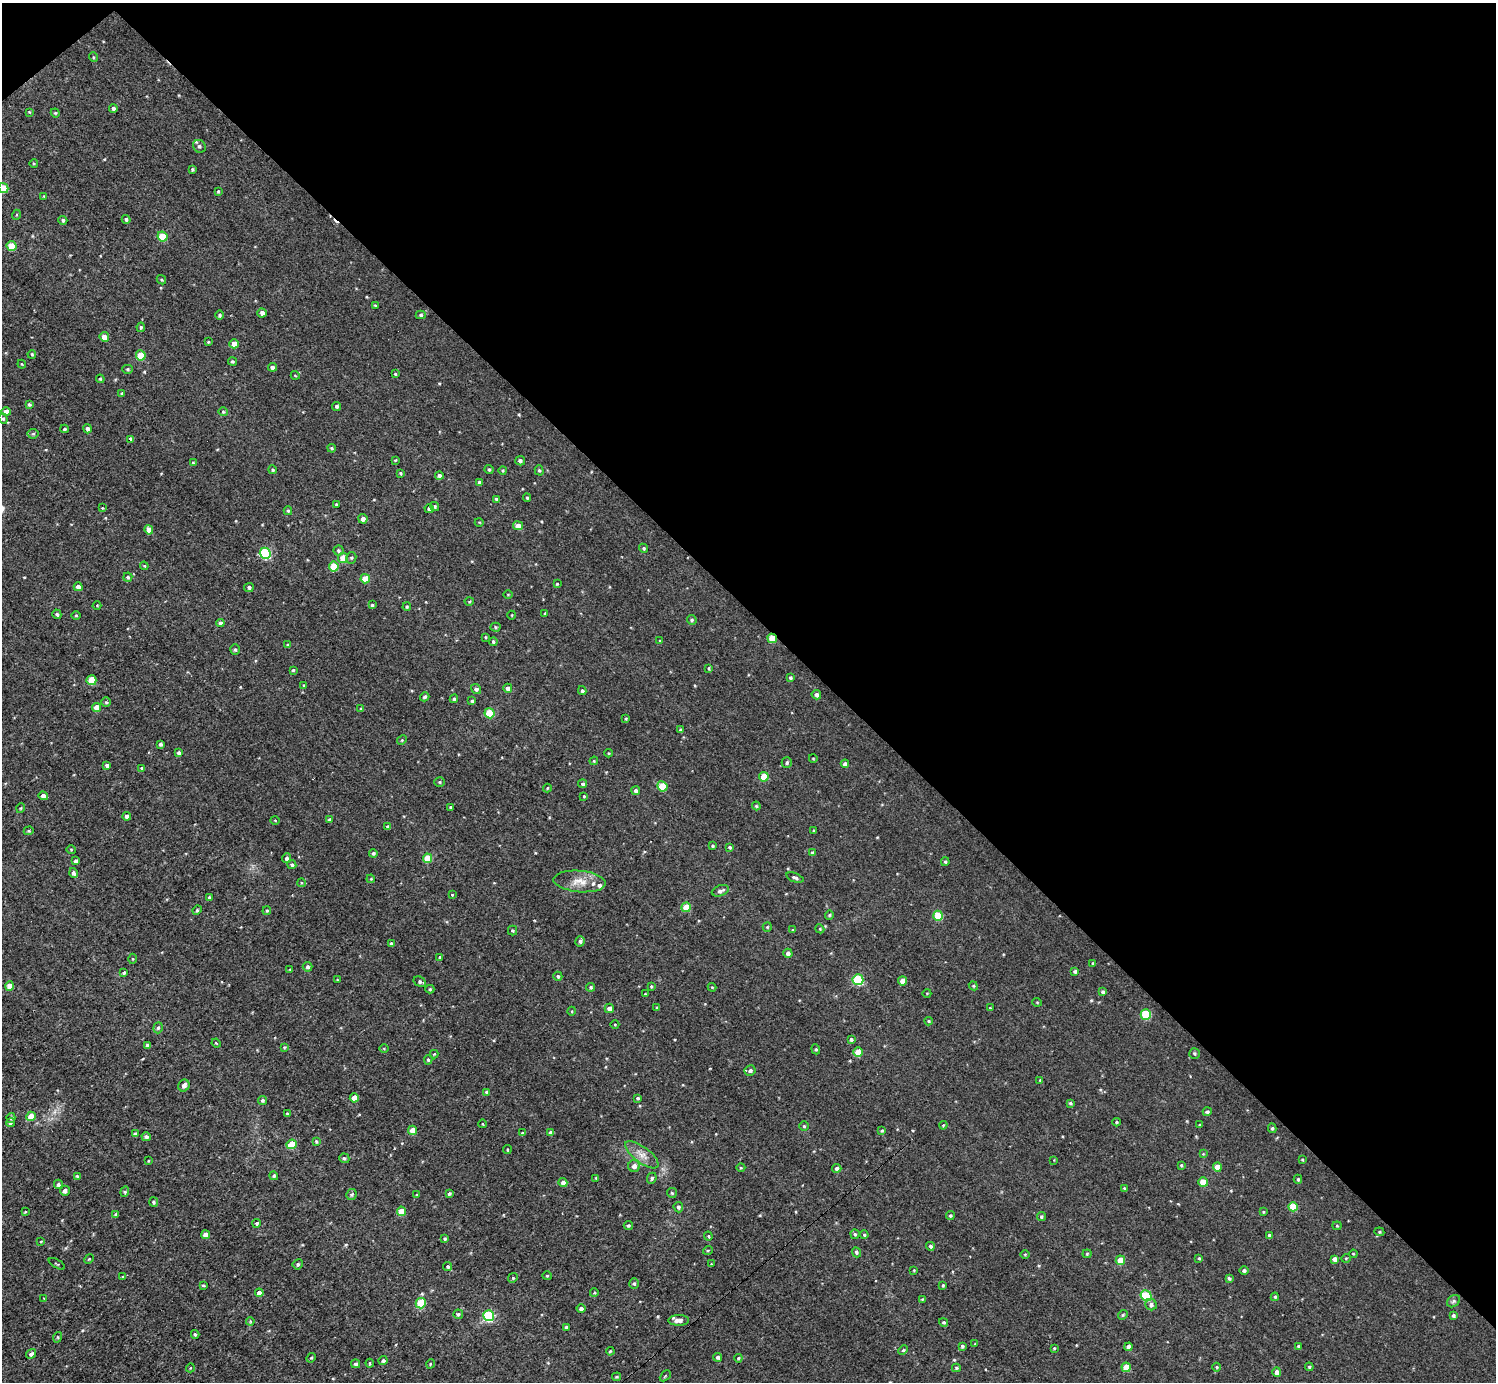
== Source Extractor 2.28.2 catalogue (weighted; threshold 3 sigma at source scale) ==
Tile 3 of 4 x 4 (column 3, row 1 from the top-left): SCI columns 2992-4485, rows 4300-5679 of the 5983 x 5981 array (HDU 1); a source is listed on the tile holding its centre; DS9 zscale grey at full resolution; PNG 1498 x 1384 px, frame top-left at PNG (2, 3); each listed source drawn as its Kron ellipse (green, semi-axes under 4 px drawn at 4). Shown black and unused: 45% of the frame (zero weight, under 3 of 4 exposures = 1% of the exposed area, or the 3 px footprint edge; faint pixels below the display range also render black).
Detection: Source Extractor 2.28.2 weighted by HDU 2 'WHT'; one run over the whole footprint, this tile lists its part. Background 0.0675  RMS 0.062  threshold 0.281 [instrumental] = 3 sigma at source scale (4.5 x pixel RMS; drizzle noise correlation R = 1.50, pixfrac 1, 0.05/0.05 arcsec/px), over >= 5 px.
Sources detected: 353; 2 inside a brighter listed object's ellipse — not listed separately; the other 351 listed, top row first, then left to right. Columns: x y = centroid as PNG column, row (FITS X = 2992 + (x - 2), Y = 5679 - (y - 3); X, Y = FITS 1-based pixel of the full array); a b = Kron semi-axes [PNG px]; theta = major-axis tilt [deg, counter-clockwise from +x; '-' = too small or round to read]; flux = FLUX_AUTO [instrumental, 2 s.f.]
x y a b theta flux
93 57 5 3 - 6.1
113 108 4 4 - 15
29 112 3 2 - 4.4
55 113 4 4 - 6.3
199 146 7 6 - 15
34 164 4 3 - 5
192 169 3 3 - 7.3
3 188 5 5 - 120
218 191 4 3 - 5.8
44 196 4 4 - 5.4
16 215 5 3 - 5.3
126 219 4 4 - 13
63 220 4 4 - 11
162 236 5 5 - 160
11 246 5 5 - 120
161 280 5 3 - 6.4
375 305 4 3 - 6.2
262 313 5 4 - 23
220 315 5 4 - 10
421 315 5 4 - 8.7
141 327 5 4 - 8.4
104 337 5 4 - 42
208 342 3 3 - 6.5
234 344 5 4 - 52
32 354 4 3 - 6.6
141 355 5 5 - 120
232 361 4 4 - 9.1
22 364 4 3 - 5
272 367 4 4 - 19
128 369 5 4 - 8.2
395 374 3 3 - 5.3
295 375 4 3 - 4.2
100 379 4 4 - 6
122 393 4 3 - 6.4
29 404 4 3 - 9
337 406 4 4 - 13
6 412 4 4 - 40
223 412 4 4 - 6.7
3 419 5 4 - 8.8
64 429 4 3 - 8.9
88 429 5 4 - 16
33 434 5 5 - 9.8
131 439 3 3 - 19
332 448 4 3 - 7.5
395 460 4 3 - 4.9
520 461 5 4 - 16
193 463 4 4 - 8.1
273 470 4 4 - 8.9
489 470 5 3 - 7.6
503 470 4 4 - 7.5
539 470 5 4 - 9.1
400 473 4 3 - 6.4
439 476 4 4 - 16
479 482 4 3 - 10
527 498 4 4 - 8.5
496 499 4 3 - 11
336 504 4 3 - 6.3
434 507 4 4 - 9.3
102 508 4 4 - 5.3
429 509 4 4 - 17
288 511 4 3 - 8.4
363 519 5 4 - 26
479 522 4 3 - 4.4
518 526 5 4 - 36
149 530 5 4 - 45
644 548 4 4 - 8.4
338 550 5 5 - 10
265 553 5 5 - 530
343 558 5 5 - 86
351 558 5 5 - 9.5
144 566 4 3 - 5.8
334 566 5 5 - 140
128 577 4 4 - 11
365 579 5 4 - 91
557 584 3 3 - 4.9
78 587 4 4 - 35
249 587 5 4 - 15
508 594 5 3 - 4.5
469 601 4 3 - 5.3
97 605 4 3 - 4.9
372 605 4 4 - 8.7
407 607 4 3 - 7.3
545 613 4 3 - 7.6
57 614 5 4 - 11
76 615 5 3 - 5.7
512 615 4 3 - 4.2
692 620 5 4 - 10
220 623 4 4 - 21
495 627 5 4 - 7.6
485 637 3 3 - 5.4
772 638 5 4 - 130
660 641 4 2 - 4.3
493 642 4 3 - 12
288 645 4 3 - 7.5
235 649 5 4 - 10
709 668 4 3 - 6.4
293 670 3 3 - 7.2
790 678 4 4 - 11
91 680 5 5 - 120
304 685 4 3 - 5.6
508 688 4 4 - 34
476 689 5 4 - 15
582 691 4 4 - 10
816 695 5 4 - 17
425 697 5 4 - 12
454 699 4 3 - 7.9
472 701 3 3 - 9.7
106 702 5 4 - 8.7
96 707 5 4 - 62
361 709 3 3 - 6.6
489 713 5 5 - 230
626 718 4 3 - 7.1
681 730 4 3 - 11
402 740 5 4 - 6.5
160 744 3 3 - 14
179 753 4 4 - 22
608 753 4 3 - 5.4
813 758 4 3 - 4
594 761 4 4 - 6.3
787 762 5 5 - 11
845 764 4 4 - 26
107 765 4 4 - 19
142 768 4 3 - 13
764 777 5 4 - 130
440 782 5 4 - 8
583 784 4 4 - 11
662 786 5 5 - 160
547 788 4 4 - 5.8
636 791 4 4 - 15
43 796 5 4 - 24
584 796 4 3 - 5.8
756 806 4 3 - 6.1
451 807 4 3 - 7.4
21 808 5 3 - 4.8
127 816 4 4 - 21
275 820 4 3 - 4.8
329 820 4 3 - 10
388 827 4 4 - 17
814 830 3 3 - 6.2
29 831 5 4 - 8.3
712 846 4 4 - 8.5
730 847 4 3 - 7.9
71 850 4 4 - 6.8
373 853 4 4 - 11
812 853 4 4 - 11
287 858 5 4 - 17
427 858 5 4 - 110
76 861 4 4 - 18
945 862 4 3 - 8.7
292 865 5 4 - 11
74 873 5 4 - 18
795 878 9 4 -20 14
371 879 4 3 - 5.3
580 881 26 10 -5 80
301 883 4 3 - 5
720 891 9 5 19 20
452 895 4 3 - 5
209 897 3 3 - 8.8
686 907 5 4 - 120
197 910 5 4 - 7.2
267 911 4 3 - 6.9
829 915 4 4 - 6.7
938 916 5 5 - 190
767 927 5 4 - 7.1
820 929 4 3 - 5.5
793 930 3 3 - 7.2
512 931 5 4 - 8.3
580 941 5 5 - 14
391 944 4 3 - 15
788 953 4 4 - 22
440 957 3 2 - 6.6
133 959 5 3 - 5.9
1093 963 3 3 - 7.8
308 967 5 4 - 13
290 970 3 3 - 5.9
1075 971 4 4 - 11
124 973 4 3 - 10
558 976 4 4 - 10
337 980 4 3 - 5
858 980 5 5 - 380
903 981 4 4 - 52
420 982 6 5 - 15
10 986 4 4 - 58
651 986 4 4 - 5.5
973 986 4 4 - 6.9
591 987 4 4 - 12
712 987 4 4 - 5.7
430 989 4 4 - 8.6
1103 992 4 3 - 14
927 993 4 3 - 4.1
645 994 3 2 - 4.6
1037 1002 5 3 - 4.9
609 1008 5 4 - 29
657 1008 4 3 - 10
990 1008 4 3 - 5.1
572 1011 4 3 - 5.1
1146 1015 5 5 - 260
929 1021 4 3 - 6.9
615 1024 4 3 - 4.8
158 1028 6 4 71 12
851 1039 3 3 - 11
216 1043 5 3 - 5.3
148 1045 4 3 - 14
284 1047 4 3 - 6.1
384 1048 5 3 - 5.5
816 1049 5 4 - 7.5
858 1052 5 4 - 95
1194 1053 5 5 - 8.9
434 1054 4 4 - 5.5
428 1060 4 4 - 8.2
750 1071 5 5 - 13
1040 1080 4 3 - 5.7
184 1085 6 5 - 23
487 1092 4 3 - 11
354 1098 4 4 - 53
638 1098 4 3 - 9.2
262 1100 4 4 - 9.5
1070 1103 4 3 - 8.1
1207 1112 4 4 - 12
287 1114 4 3 - 7.5
31 1116 4 4 - 87
11 1118 5 4 - 11
1116 1122 4 4 - 6.7
10 1123 4 4 - 13
483 1124 4 3 - 4.5
943 1125 4 3 - 6.6
1200 1125 3 3 - 8
804 1126 4 4 - 7.5
1272 1128 5 4 - 8.9
413 1130 4 4 - 79
882 1130 4 4 - 7
135 1133 4 4 - 12
522 1133 4 4 - 7.2
551 1133 4 4 - 20
146 1137 4 4 - 20
316 1141 4 3 - 10
292 1144 5 5 - 120
507 1150 4 2 - 6
1203 1154 4 4 - 5.2
642 1155 20 7 -37 54
344 1158 5 4 - 11
1054 1160 3 2 - 3.6
1302 1160 3 2 - 5.4
148 1161 4 3 - 5.9
1181 1165 3 3 - 7.1
634 1166 6 6 - 29
1217 1167 4 4 - 75
741 1168 4 3 - 5.3
837 1168 4 4 - 18
77 1176 4 4 - 8.2
274 1176 5 4 - 11
596 1178 3 3 - 5.7
652 1178 5 4 - 12
1298 1179 4 4 - 7.8
1203 1182 5 4 - 97
563 1183 4 4 - 26
58 1184 5 4 - 13
1124 1188 3 3 - 4.6
65 1191 5 5 - 27
125 1192 5 4 - 8.7
449 1193 4 4 - 12
672 1193 5 4 - 8.6
352 1195 5 5 - 11
417 1195 4 3 - 7.2
154 1202 5 4 - 12
678 1207 5 5 - 15
1293 1207 5 4 - 140
401 1211 5 4 - 90
25 1212 4 4 - 6.1
1263 1212 4 4 - 6.3
116 1214 4 4 - 12
950 1216 4 4 - 9
1041 1217 4 4 - 8.6
257 1223 4 4 - 11
628 1225 4 4 - 10
1337 1226 4 4 - 6.4
1379 1232 5 4 - 8.5
855 1234 5 4 - 11
206 1235 4 4 - 47
864 1235 4 3 - 6.7
1269 1235 3 3 - 9.3
708 1236 4 4 - 6.7
445 1239 4 4 - 8.2
41 1241 4 3 - 4.7
930 1246 4 4 - 13
708 1250 5 3 - 6
856 1252 5 4 - 11
1025 1254 5 3 - 5.5
1087 1254 4 4 - 6.5
1353 1254 4 3 - 5.1
1199 1258 4 4 - 7
1346 1258 5 3 - 5.1
89 1259 5 4 - 6.5
1335 1259 4 4 - 27
1120 1260 5 4 - 120
57 1264 9 2 -31 4.8
298 1264 5 5 - 12
711 1264 4 3 - 4.8
448 1266 4 4 - 8.4
914 1270 3 3 - 4.7
1244 1270 5 4 - 15
547 1276 4 4 - 6.9
123 1277 4 3 - 7.3
513 1278 5 4 - 7.4
1229 1278 4 3 - 10
634 1284 5 5 - 11
203 1285 3 3 - 6.4
943 1285 3 3 - 7.5
259 1293 4 4 - 27
594 1293 4 3 - 5.5
1146 1296 6 5 - 250
1275 1297 4 3 - 9
44 1298 3 2 - 4.2
922 1299 3 3 - 5.2
1454 1301 7 5 36 13
421 1303 5 5 - 240
1151 1305 6 5 - 20
581 1309 4 4 - 16
458 1314 5 4 - 12
1123 1315 5 4 - 7.4
1453 1315 4 4 - 11
489 1316 5 5 - 510
679 1320 10 5 1 41
250 1321 4 4 - 6.7
944 1322 4 4 - 8.2
566 1327 3 3 - 10
195 1334 4 3 - 11
58 1337 5 3 - 6.9
975 1344 4 4 - 5.1
962 1346 4 3 - 11
1298 1346 4 4 - 10
1128 1347 4 4 - 32
1054 1348 4 3 - 6.1
903 1350 5 4 - 7.3
610 1351 4 3 - 6.7
31 1354 5 4 - 21
718 1357 4 4 - 11
311 1358 5 4 - 6.5
738 1358 4 4 - 9.1
383 1361 4 4 - 13
370 1363 4 4 - 7.7
356 1364 4 4 - 12
430 1364 4 3 - 5.9
1126 1367 5 4 - 110
1217 1367 4 4 - 6.7
1309 1367 4 3 - 6.8
190 1368 4 3 - 4.5
956 1368 4 4 - 8.4
1277 1372 4 4 - 32
665 1376 6 3 45 5.5
617 1377 4 3 - 7.8
Overlapping masked pixels (flux is a lower limit): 1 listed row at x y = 772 638
Isophote crosses this tile's border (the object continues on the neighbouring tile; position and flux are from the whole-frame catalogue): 1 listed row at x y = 3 188